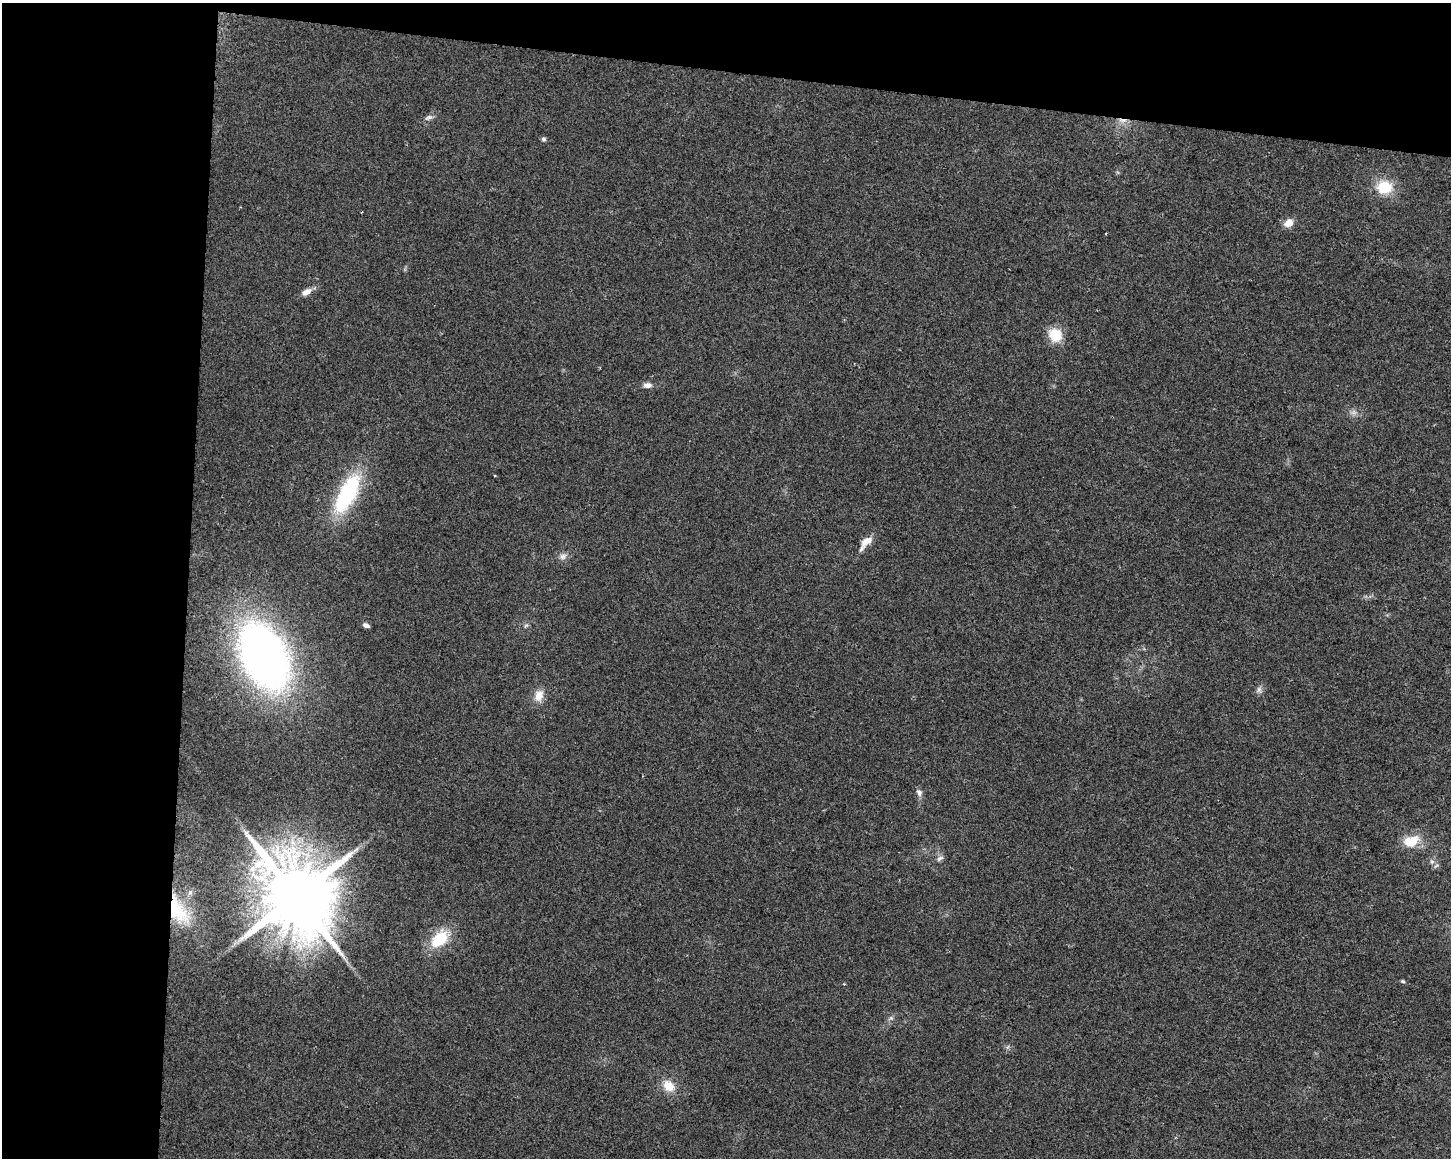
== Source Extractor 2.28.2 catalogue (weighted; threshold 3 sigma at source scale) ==
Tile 1 of 3 x 4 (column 1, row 1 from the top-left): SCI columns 285-1733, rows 3467-4622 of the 4858 x 4630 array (HDU 1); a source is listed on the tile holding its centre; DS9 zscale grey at full resolution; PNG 1453 x 1160 px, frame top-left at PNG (2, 3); no overlay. Shown black and unused: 19% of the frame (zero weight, under 2 of 3 exposures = <1% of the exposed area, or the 3 px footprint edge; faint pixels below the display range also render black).
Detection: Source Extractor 2.28.2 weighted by HDU 2 'WHT'; one run over the whole footprint, this tile lists its part. Background 0.0467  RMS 0.0067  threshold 0.0301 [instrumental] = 3 sigma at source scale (4.5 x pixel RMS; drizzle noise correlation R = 1.50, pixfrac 1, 0.0396/0.0396 arcsec/px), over >= 5 px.
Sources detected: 31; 1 cosmic-ray / hot-pixel residue — not listed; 1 inside a brighter listed object's ellipse — not listed separately; the other 29 listed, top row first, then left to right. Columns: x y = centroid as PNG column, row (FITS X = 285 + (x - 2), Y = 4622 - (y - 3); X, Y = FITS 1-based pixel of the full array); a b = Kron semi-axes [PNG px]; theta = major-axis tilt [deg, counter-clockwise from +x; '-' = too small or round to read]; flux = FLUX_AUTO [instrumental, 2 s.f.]
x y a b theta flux
428 117 12 6 25 2.4
543 139 5 5 - 1.7
1384 187 20 17 0 19
362 212 3 2 - 0.47
1288 223 10 8 39 6.8
306 292 13 8 27 4.4
1055 335 15 13 -43 16
647 385 10 7 1 3.4
1353 412 8 6 -35 2.5
347 494 47 18 62 67
867 541 15 8 39 7.4
563 556 11 8 14 3.3
366 625 8 5 -27 2.3
526 625 7 4 19 1.1
264 656 53 33 -64 480
1259 690 9 6 -75 2.2
539 695 15 11 70 7.7
919 793 10 7 -62 2.6
1411 841 19 13 17 16
940 858 11 6 32 2.1
1432 861 7 5 -29 1.9
190 893 9 6 63 2.2
296 896 21 18 -44 8500
177 910 39 19 -60 35
440 939 24 14 43 25
1403 981 6 4 -4 1
844 984 3 3 - 0.61
891 1018 5 5 - 1.3
669 1086 17 13 -47 10
Overlapping masked pixels (flux is a lower limit): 1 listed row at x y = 177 910